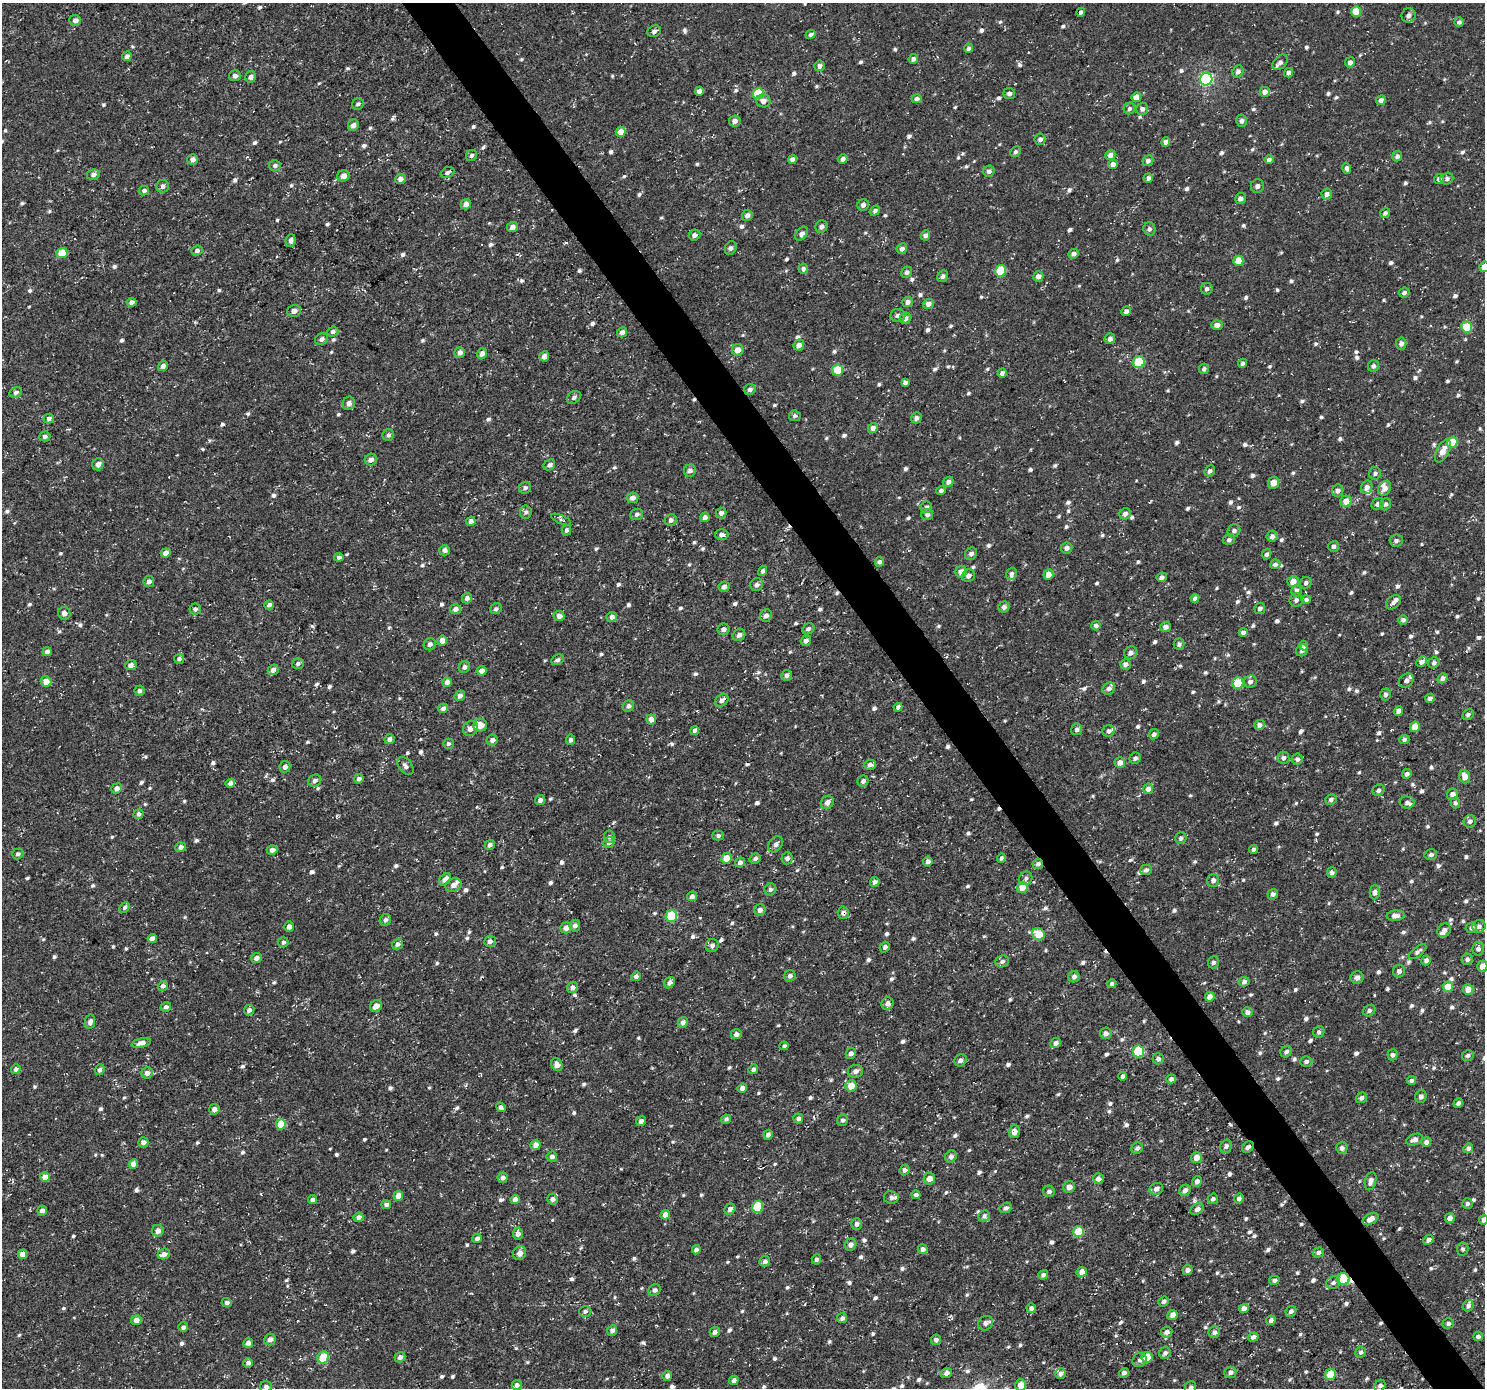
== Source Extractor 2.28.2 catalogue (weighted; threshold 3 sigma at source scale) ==
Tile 6 of 4 x 4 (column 2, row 2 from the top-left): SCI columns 1486-2968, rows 2963-4348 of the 5935 x 5860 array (HDU 1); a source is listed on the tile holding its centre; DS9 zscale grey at full resolution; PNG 1487 x 1390 px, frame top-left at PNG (2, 3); each listed source drawn as its Kron ellipse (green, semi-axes under 4 px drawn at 4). Shown black and unused: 3% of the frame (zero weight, under 3 of 5 exposures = <1% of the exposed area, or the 3 px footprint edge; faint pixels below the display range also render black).
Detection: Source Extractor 2.28.2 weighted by HDU 2 'WHT'; one run over the whole footprint, this tile lists its part. Background -8.28e-06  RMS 0.0033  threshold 0.0149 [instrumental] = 3 sigma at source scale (4.5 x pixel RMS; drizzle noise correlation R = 1.50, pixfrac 1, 0.0396/0.0396 arcsec/px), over >= 5 px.
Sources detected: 938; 6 cosmic-ray / hot-pixel residue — neither listed nor drawn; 16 inside a brighter listed object's ellipse — not listed separately; of the other 916, all 500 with FLUX_AUTO >= 0.837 (the completeness limit of this list) listed and drawn (416 fainter detections not listed), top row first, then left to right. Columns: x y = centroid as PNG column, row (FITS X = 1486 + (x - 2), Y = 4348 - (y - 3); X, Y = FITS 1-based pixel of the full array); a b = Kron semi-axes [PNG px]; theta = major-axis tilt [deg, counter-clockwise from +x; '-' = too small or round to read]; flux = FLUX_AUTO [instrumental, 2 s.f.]
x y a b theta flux
1356 11 5 5 - 6.3
1081 12 4 4 - 1.3
1408 15 7 7 - 1.5
75 20 6 5 - 1.4
1459 22 5 4 - 0.92
654 31 7 5 22 1.1
811 34 5 4 - 0.87
969 48 5 4 - 1
127 56 5 4 - 1.3
913 59 5 4 - 1.1
1280 62 9 6 45 1.3
1350 62 5 5 - 1.1
819 66 5 5 - 1.5
1238 72 6 5 - 1.3
1289 73 5 4 - 1.3
235 76 6 5 - 1.2
251 77 6 5 - 1.2
1206 79 6 6 - 39
699 91 5 4 - 1.4
1265 92 5 5 - 2
758 94 5 5 - 12
1009 94 6 5 - 1.1
1136 97 5 4 - 3.4
917 99 5 4 - 1
1381 100 5 4 - 1.3
763 101 7 6 - 1.7
358 104 6 5 - 0.84
1129 108 6 5 - 0.84
1142 109 6 6 - 1
735 121 5 5 - 1.5
1241 121 6 5 - 1.1
353 125 6 5 - 1.3
621 132 5 5 - 3
1040 139 6 5 - 1.2
1166 142 4 4 - 2.2
1016 152 5 5 - 0.85
471 155 6 5 - 0.86
1110 155 5 5 - 1.6
1397 156 5 5 - 0.87
192 159 5 5 - 1.5
792 159 4 4 - 1.6
843 159 5 4 - 1.2
1269 160 5 4 - 1
1148 161 5 5 - 1.2
1113 164 5 4 - 1.5
275 166 6 5 - 0.84
1347 168 6 4 -76 0.92
989 171 6 5 - 1.2
447 172 7 5 21 0.93
93 175 6 5 - 1.3
343 176 6 5 - 2.1
1148 178 5 4 - 0.98
400 179 5 5 - 1.5
1439 179 5 5 - 1
1447 179 6 6 - 0.95
163 186 6 6 - 1.4
1257 186 6 6 - 1.1
144 191 5 4 - 1.1
1327 194 5 5 - 1.2
1240 199 5 5 - 1.2
466 204 5 5 - 2
863 205 6 5 - 1.3
875 211 5 4 - 1
1385 213 5 4 - 0.85
747 215 6 5 - 1.5
821 226 6 6 - 1.3
512 227 5 5 - 1.8
1149 229 7 6 - 1.1
802 234 8 5 53 1.4
694 235 6 5 - 1.4
926 235 5 4 - 1.2
290 241 6 5 - 1.2
731 248 7 5 65 0.96
902 249 5 5 - 1.4
197 251 6 5 - 1.1
62 253 5 5 - 6.3
1074 254 5 5 - 1.3
1238 261 5 5 - 4.5
1484 267 5 5 - 2.7
803 269 5 4 - 0.92
1001 271 6 5 - 11
907 272 6 5 - 0.9
943 276 6 5 - 1.1
1038 276 5 5 - 1.7
1207 289 6 5 - 0.94
1404 293 5 5 - 0.93
131 302 5 4 - 1.2
907 302 5 5 - 1.4
928 304 5 5 - 1.5
294 311 7 6 - 1.6
1126 311 5 4 - 1.1
898 316 7 6 - 1.1
905 318 6 5 - 1.7
1217 325 6 5 - 1.6
1467 327 5 5 - 10
333 332 5 5 - 0.99
622 332 5 4 - 1.4
322 339 7 5 34 1.1
1110 339 5 5 - 1.3
1401 344 6 5 - 1.3
799 345 6 5 - 1.8
738 350 6 5 - 2.9
460 353 5 5 - 1.8
482 354 5 5 - 1.8
544 356 5 4 - 1.6
1139 362 6 5 - 11
1243 363 5 4 - 0.98
163 366 5 4 - 1.4
1373 366 6 5 - 1
1204 369 5 5 - 0.84
838 370 5 5 - 9.1
1002 373 5 4 - 1.2
905 382 4 4 - 0.86
750 389 6 5 - 1
16 392 6 5 - 0.95
574 397 7 5 34 0.91
349 403 7 6 - 1.6
795 416 6 5 - 0.87
916 418 5 5 - 1.1
49 419 5 5 - 1.1
873 428 5 5 - 1.8
388 435 6 6 - 0.84
45 436 5 5 - 0.96
1452 442 5 5 - 8.2
1443 451 12 6 63 3.3
371 460 6 6 - 1.7
98 464 6 5 - 1.7
549 465 6 5 - 1.1
690 471 6 6 - 1.3
1210 471 6 5 - 0.93
1375 473 6 6 - 0.9
948 482 5 5 - 1.3
1273 483 6 5 - 2.7
1367 487 7 5 73 1.5
525 488 6 5 - 0.94
1385 488 8 6 56 2.2
941 491 5 4 - 0.88
1338 491 6 5 - 1.5
632 498 6 5 - 1.5
1346 501 6 5 - 3
1378 504 7 5 36 1.2
1386 504 6 5 - 0.92
926 507 6 5 - 1.2
526 512 6 6 - 0.97
721 513 5 5 - 1.2
637 514 6 5 - 0.86
1125 514 6 5 - 1.4
927 515 6 5 - 1.2
705 517 5 4 - 1.4
561 519 11 4 -23 0.85
671 520 6 6 - 1.2
471 521 5 4 - 1.4
566 530 5 4 - 1
1234 531 7 6 - 1
722 534 7 5 0 1.6
1272 536 6 5 - 1.1
1229 540 6 5 - 1
1396 541 6 6 - 0.93
1333 546 5 5 - 0.92
1067 548 6 5 - 1.1
445 550 5 5 - 1.3
166 553 5 4 - 1.5
971 554 6 5 - 1.1
1267 554 5 4 - 0.91
339 557 4 4 - 0.98
879 562 5 5 - 0.94
1275 564 5 5 - 1
763 571 5 4 - 0.88
961 572 6 5 - 2.2
1011 574 6 5 - 0.91
1048 574 5 5 - 3
968 576 6 6 - 1.3
1162 577 5 4 - 1.1
149 581 5 5 - 1.4
1293 582 6 5 - 3
1306 583 6 5 - 0.85
757 585 6 6 - 1.1
724 587 6 5 - 1.4
1296 591 6 5 - 1.2
467 598 5 5 - 1.3
1195 598 4 4 - 1.1
1306 599 5 4 - 0.93
1296 600 7 6 - 1.1
1393 602 8 6 39 1.2
269 605 5 4 - 1.1
1004 607 5 5 - 1.4
1260 608 6 5 - 1.2
195 609 6 5 - 0.91
455 609 5 5 - 1.7
496 609 6 5 - 0.86
64 613 6 6 - 1.6
559 616 5 5 - 1.7
766 616 6 6 - 1.4
612 617 5 5 - 1.5
1403 620 5 4 - 1
1096 626 5 4 - 1.2
1165 627 5 5 - 1.5
724 629 6 6 - 1.2
808 629 6 5 - 0.89
1243 632 4 4 - 0.92
739 635 7 5 40 1.3
442 641 5 4 - 2.7
806 641 5 4 - 1.2
430 644 6 6 - 1.1
1179 644 5 5 - 0.96
1304 646 5 4 - 1.1
1302 650 6 5 - 0.92
47 652 5 4 - 1.5
1130 653 7 6 - 1.3
179 659 5 5 - 1
557 660 6 5 - 0.94
1422 662 6 4 42 1.4
1434 663 6 5 - 0.98
298 664 6 5 - 0.9
1125 664 5 5 - 1.4
131 665 6 5 - 1.3
464 667 6 5 - 1.1
273 670 5 5 - 1.6
482 671 5 4 - 2.2
786 675 5 5 - 1.2
1442 678 5 5 - 1.2
1406 680 8 6 41 1.3
46 681 5 5 - 3.2
447 682 5 4 - 2.1
1250 682 7 6 - 1.2
1238 683 6 5 - 8
1109 688 6 5 - 1.3
140 691 5 5 - 0.98
1386 694 6 5 - 0.94
460 696 5 5 - 1.2
1430 698 5 4 - 1
722 700 7 5 41 1.3
628 706 6 5 - 1
898 707 4 4 - 1
443 708 5 4 - 1.2
1398 711 5 4 - 2
1468 714 6 5 - 0.88
651 719 5 5 - 2.4
480 725 7 6 - 3.1
1259 725 5 5 - 1.5
1415 727 5 5 - 3.6
470 729 8 7 - 2.1
1077 729 6 5 - 1
695 730 4 4 - 1.3
1109 731 6 5 - 1
1154 734 5 5 - 1.1
389 739 5 5 - 1.2
1404 739 5 4 - 0.87
492 740 6 5 - 1.5
570 740 5 4 - 0.97
448 744 5 5 - 0.85
1135 758 6 5 - 0.87
1283 758 6 6 - 0.98
1297 759 5 5 - 1.1
1120 762 5 5 - 2.3
870 765 6 5 - 1.5
405 766 10 6 -53 1.2
285 767 5 5 - 1.4
1407 774 5 4 - 1
1465 777 7 5 -70 2.9
359 779 5 4 - 1.1
315 781 7 6 - 1.2
863 781 6 5 - 1.2
230 783 5 4 - 1.3
116 788 5 5 - 1.6
1148 789 5 5 - 1.8
1378 790 6 5 - 1
1452 794 6 5 - 1.6
1331 799 6 5 - 0.97
540 800 5 5 - 1.2
827 802 7 6 - 1.6
1407 803 7 6 - 1
1455 803 5 4 - 0.85
139 814 5 4 - 1.1
1470 821 6 6 - 1.2
718 836 5 5 - 0.86
609 837 6 5 - 0.86
1181 838 6 5 - 0.9
609 843 6 5 - 1.1
776 844 9 6 55 1.3
490 845 5 4 - 1.2
181 847 5 5 - 1.4
1253 849 4 4 - 0.89
272 850 5 4 - 1.6
18 854 6 5 - 0.94
1431 855 6 5 - 0.92
726 858 5 5 - 3.9
755 858 6 5 - 0.95
787 858 6 5 - 1.1
1001 858 4 4 - 0.88
928 861 5 4 - 1.5
740 862 5 5 - 1.4
1038 864 5 5 - 1.1
1146 870 6 5 - 0.91
1332 872 5 5 - 0.92
1026 878 7 6 - 0.91
445 879 7 5 48 2
1213 880 6 6 - 1.3
875 882 5 4 - 1.1
453 885 8 6 20 1.7
1022 887 6 5 - 5.1
770 889 6 6 - 0.86
1375 892 7 5 88 1.5
1273 894 5 5 - 1
692 896 5 5 - 1.2
125 907 6 4 48 1
760 910 6 5 - 1.6
843 913 6 5 - 1.2
671 916 6 5 - 14
1395 916 9 5 3 1.6
385 920 6 5 - 1.2
575 926 6 5 - 1.3
1479 926 6 6 - 1.3
289 927 5 4 - 1.3
566 928 6 5 - 2.2
1471 928 6 5 - 1.2
1444 930 7 6 - 1.3
1038 934 6 5 - 5.8
152 938 4 4 - 1.5
490 941 6 5 - 1.4
283 942 5 5 - 0.95
397 944 6 5 - 1.2
712 946 7 6 - 1.1
885 947 5 5 - 1
1478 949 7 6 - 1.4
1418 952 10 5 38 1.1
256 958 5 5 - 1.6
1467 959 5 5 - 1.2
1426 960 5 4 - 1.2
1002 961 7 6 - 1
1213 962 6 5 - 0.93
1482 966 5 5 - 2.5
1399 971 6 6 - 1.3
636 976 5 4 - 1.3
790 976 6 5 - 1.2
1074 977 6 5 - 1.3
1357 977 6 6 - 1.6
1244 982 5 4 - 1.1
669 983 6 5 - 1.2
1112 984 5 4 - 0.84
163 986 5 4 - 1
572 987 5 5 - 1.6
1448 987 5 5 - 5.8
1468 989 5 5 - 3.1
1210 997 5 4 - 2.5
887 1004 6 6 - 1.7
376 1006 6 5 - 2.2
166 1007 5 5 - 1.1
249 1010 5 5 - 1.1
1369 1011 6 5 - 0.85
1248 1012 5 5 - 1.3
90 1022 7 5 80 1.4
683 1022 5 5 - 1.3
1319 1032 6 5 - 0.89
1106 1033 6 5 - 1.4
736 1034 5 5 - 1.2
141 1043 10 4 14 1.4
1056 1043 5 5 - 1.3
784 1046 5 4 - 0.84
1138 1051 6 6 - 13
1286 1052 6 5 - 1
851 1053 5 5 - 1.3
1393 1055 5 5 - 0.96
1468 1055 6 5 - 0.9
1158 1059 5 5 - 1.1
960 1060 6 5 - 1.1
1306 1061 6 5 - 0.84
557 1065 7 5 -64 1.9
16 1069 5 5 - 1.1
753 1069 5 4 - 1.1
100 1070 5 4 - 0.86
855 1071 8 6 7 1.5
147 1073 6 5 - 1.6
1123 1076 4 4 - 1.1
1171 1079 5 4 - 1.1
1411 1081 4 4 - 1
851 1086 5 5 - 4
742 1088 5 4 - 1.8
1421 1096 6 5 - 1.2
1361 1098 5 5 - 1.2
1458 1103 5 4 - 0.92
501 1107 5 4 - 1.1
214 1109 5 5 - 1.6
798 1118 5 5 - 1.1
726 1119 5 4 - 0.87
843 1120 6 5 - 0.94
641 1121 5 4 - 1.3
281 1124 5 5 - 8
1014 1132 6 5 - 2.2
768 1135 5 4 - 1.2
1414 1140 8 5 22 1.8
143 1142 5 5 - 1.4
1426 1142 5 5 - 1.3
536 1145 5 5 - 2.5
1226 1146 7 5 63 1.1
1248 1147 6 5 - 1.2
1137 1148 6 5 - 0.95
1342 1148 6 5 - 1.5
1468 1148 5 4 - 1.1
951 1156 6 5 - 1.4
552 1157 5 5 - 1.5
1196 1158 5 5 - 2.7
133 1164 5 4 - 2.6
904 1170 5 5 - 1.1
45 1177 5 5 - 3.4
503 1178 5 5 - 1.3
929 1179 6 5 - 2.5
1098 1179 5 5 - 1.4
1197 1181 5 5 - 1.4
1371 1181 9 5 75 1.9
1069 1187 6 5 - 1.7
1156 1189 7 5 24 1.4
1185 1190 6 5 - 1.4
1049 1191 6 5 - 1
916 1195 4 4 - 0.95
398 1196 5 5 - 2.5
891 1197 7 6 - 0.89
1239 1198 5 4 - 1
553 1199 5 5 - 1.3
1213 1199 5 5 - 0.92
312 1200 4 4 - 1.1
515 1200 4 4 - 2.3
1467 1204 5 5 - 0.9
386 1205 5 4 - 1
757 1207 6 5 - 9.4
1006 1208 6 5 - 1
730 1209 6 5 - 1.4
1197 1209 7 5 33 1.3
42 1211 5 5 - 1.2
665 1215 5 4 - 2.5
984 1216 6 5 - 1
358 1217 5 4 - 1.8
1450 1218 5 4 - 2
1370 1219 8 5 30 2.4
1484 1220 5 4 - 1.1
857 1224 6 5 - 1.2
158 1231 6 6 - 1.9
1078 1232 5 5 - 8.5
518 1234 6 5 - 1.6
477 1238 5 4 - 1.1
1428 1240 6 4 44 1.2
850 1245 6 5 - 1.3
923 1249 5 5 - 1.2
1463 1249 6 6 - 0.85
696 1250 4 4 - 1.2
1318 1252 5 5 - 1
519 1253 7 6 - 2
22 1254 5 4 - 2.6
164 1254 6 5 - 1.4
816 1259 5 4 - 0.88
765 1261 5 5 - 1.1
1187 1270 5 5 - 1.1
1082 1272 5 5 - 2.6
1043 1275 5 4 - 0.97
1343 1279 6 6 - 11
1274 1280 5 4 - 0.89
1333 1283 7 6 - 0.99
655 1290 6 5 - 1
1164 1301 5 4 - 1.1
227 1302 5 4 - 0.92
1468 1306 6 5 - 1
1031 1308 5 4 - 1.1
1244 1309 5 4 - 2.2
585 1311 6 5 - 0.85
1291 1311 6 5 - 0.98
1172 1315 5 4 - 1.8
842 1318 5 5 - 1.1
136 1320 5 5 - 2.3
1271 1320 5 4 - 1.3
985 1323 8 7 - 1.6
1448 1323 6 5 - 0.85
183 1327 5 4 - 1.1
612 1331 5 5 - 1.1
715 1332 5 4 - 1.1
1167 1332 6 5 - 1.3
1214 1332 6 5 - 1.1
1478 1336 5 4 - 0.97
1253 1337 5 4 - 1.2
270 1340 6 5 - 1.7
936 1340 5 5 - 0.88
248 1343 5 4 - 1.3
1361 1352 5 5 - 0.88
1165 1353 6 5 - 0.96
400 1357 5 5 - 1.3
1147 1357 5 5 - 5.1
323 1358 6 5 - 7.9
1140 1360 7 6 - 1.2
248 1363 5 4 - 1.1
1230 1372 6 5 - 1.1
946 1373 6 5 - 1.3
1060 1373 5 5 - 1
1124 1373 5 4 - 1.2
1330 1374 5 5 - 7.1
667 1376 5 4 - 1.3
734 1380 5 4 - 1.5
517 1385 5 5 - 1.1
1021 1385 6 5 - 4.5
1380 1386 6 5 - 1.2
266 1387 6 5 - 1.3
1191 1387 6 5 - 0.85
Overlapping masked pixels (flux is a lower limit): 4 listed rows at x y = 1038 864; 843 913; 1248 1147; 1343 1279
Isophote crosses this tile's border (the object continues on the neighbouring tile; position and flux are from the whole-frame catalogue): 6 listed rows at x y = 1484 267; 1482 966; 1484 1220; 1021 1385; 266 1387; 1191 1387